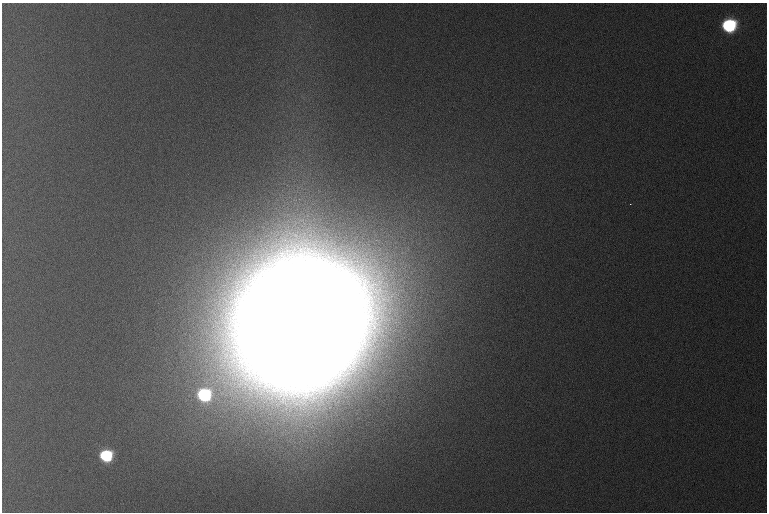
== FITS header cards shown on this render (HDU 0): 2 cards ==
NAXIS1  =                  765 /
NAXIS2  =                  510 /

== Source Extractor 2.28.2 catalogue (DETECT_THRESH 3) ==
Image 765 x 510 px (HDU 0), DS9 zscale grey, 1 PNG px = 1 image px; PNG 769 x 514 px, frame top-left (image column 1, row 510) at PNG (2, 3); no overlay
Background 1110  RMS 11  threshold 34.3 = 3 sigma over >= 5 px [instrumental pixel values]
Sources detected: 4; all 4 listed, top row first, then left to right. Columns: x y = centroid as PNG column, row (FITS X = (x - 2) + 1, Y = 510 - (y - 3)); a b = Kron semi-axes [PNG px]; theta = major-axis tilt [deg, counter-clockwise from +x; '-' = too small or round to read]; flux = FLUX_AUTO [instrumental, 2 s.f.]
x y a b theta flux
729 25 9 8 - 1.4e+05
630 204 3 2 - 8.4e+02
301 324 61 56 38 1.5e+08
106 455 8 7 - 1.0e+05